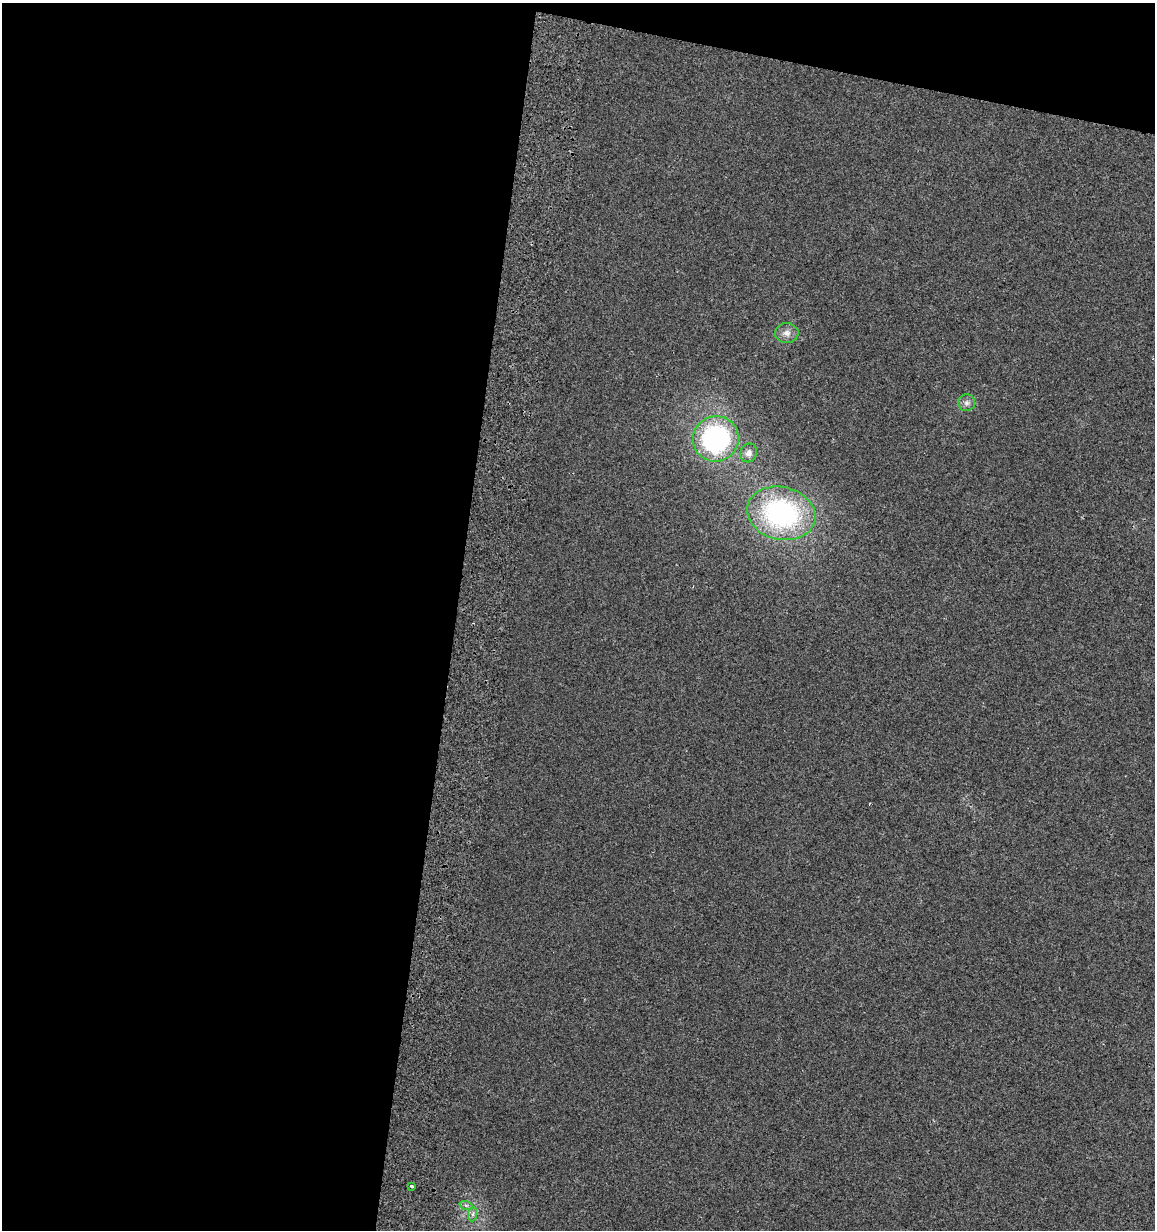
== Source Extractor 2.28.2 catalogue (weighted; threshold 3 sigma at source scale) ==
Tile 1 of 4 x 4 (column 1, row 1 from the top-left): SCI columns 343-1495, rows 3713-4940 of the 5296 x 4961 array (HDU 1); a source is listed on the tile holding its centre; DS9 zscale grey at full resolution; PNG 1157 x 1232 px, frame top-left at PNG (2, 3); each listed source drawn as its Kron ellipse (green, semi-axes under 4 px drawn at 4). Shown black and unused: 42% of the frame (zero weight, under 2 of 3 exposures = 3% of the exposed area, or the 3 px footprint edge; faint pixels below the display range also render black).
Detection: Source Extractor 2.28.2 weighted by HDU 2 'WHT'; one run over the whole footprint, this tile lists its part. Background 0.0201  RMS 0.0076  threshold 0.0343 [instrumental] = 3 sigma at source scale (4.5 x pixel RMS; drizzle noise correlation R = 1.50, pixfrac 1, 0.0396/0.0396 arcsec/px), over >= 5 px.
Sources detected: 8; all 8 listed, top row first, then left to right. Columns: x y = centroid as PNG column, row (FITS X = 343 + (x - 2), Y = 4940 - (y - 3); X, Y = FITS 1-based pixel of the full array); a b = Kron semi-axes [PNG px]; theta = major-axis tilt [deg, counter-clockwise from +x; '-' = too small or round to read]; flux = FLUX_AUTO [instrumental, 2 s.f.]
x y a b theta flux
787 333 12 10 0 5
966 403 8 8 - 3
716 439 23 22 - 120
748 453 9 8 - 4.2
781 513 34 26 -14 140
412 1186 3 3 - 8.7
466 1205 7 4 -19 1.6
473 1214 7 4 88 1.7